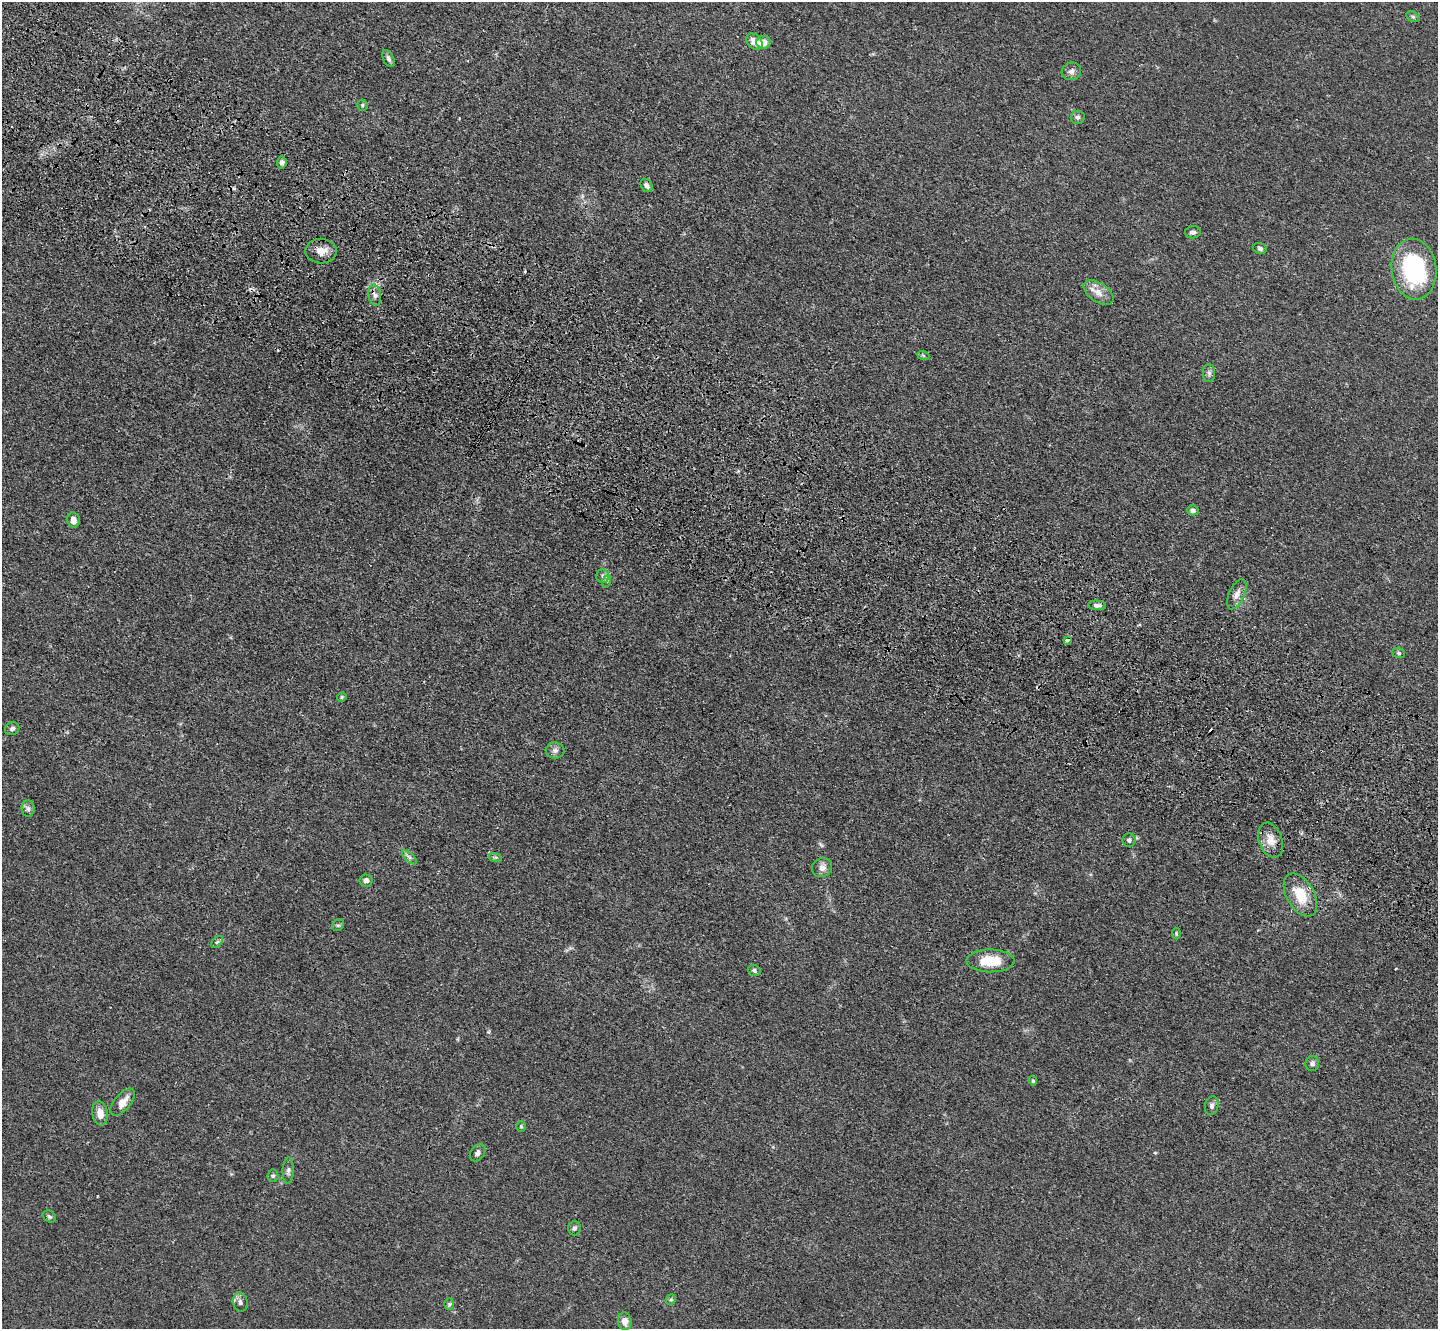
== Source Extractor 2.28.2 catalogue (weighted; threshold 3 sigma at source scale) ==
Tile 11 of 4 x 4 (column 3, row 3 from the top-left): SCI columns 2924-4359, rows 1702-3028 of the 5849 x 5918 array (HDU 1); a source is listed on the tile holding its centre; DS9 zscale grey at full resolution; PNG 1440 x 1331 px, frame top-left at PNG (2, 2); each listed source drawn as its Kron ellipse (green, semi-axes under 4 px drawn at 4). Shown black and unused: <1% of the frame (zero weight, under 3 of 4 exposures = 5% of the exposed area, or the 3 px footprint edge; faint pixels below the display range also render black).
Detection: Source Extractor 2.28.2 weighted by HDU 2 'WHT'; one run over the whole footprint, this tile lists its part. Background 0.0331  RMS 0.0043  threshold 0.0194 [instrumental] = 3 sigma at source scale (4.5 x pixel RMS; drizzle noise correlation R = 1.50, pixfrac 1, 0.05/0.05 arcsec/px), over >= 5 px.
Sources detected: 60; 4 cosmic-ray / hot-pixel residue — neither listed nor drawn; the other 56 listed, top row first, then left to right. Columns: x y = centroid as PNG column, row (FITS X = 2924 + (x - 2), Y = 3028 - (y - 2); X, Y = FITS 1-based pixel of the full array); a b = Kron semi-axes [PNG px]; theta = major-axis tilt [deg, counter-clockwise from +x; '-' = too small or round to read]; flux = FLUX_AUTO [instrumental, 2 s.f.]
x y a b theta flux
1413 17 7 4 -29 0.72
754 42 9 6 -40 4.1
763 42 7 6 - 4.7
388 58 9 5 -62 1.2
1071 71 10 8 16 1.9
362 105 5 5 - 0.8
1078 117 7 6 - 1
282 162 6 5 - 1.4
647 185 7 5 -54 1.7
1193 232 8 6 7 1.5
1260 248 7 5 -23 1.1
321 251 15 12 2 4.7
1414 269 30 22 -82 49
1098 293 17 9 -33 4.3
375 295 11 6 -81 1.8
923 355 6 4 -20 0.65
1209 373 9 6 -89 1.2
1193 510 5 5 - 1.5
73 520 7 6 - 2.1
602 576 6 6 - 1.2
607 581 6 4 70 0.74
1237 594 16 7 65 3
1097 605 9 5 -5 1.4
1067 640 4 3 - 1.7
1399 653 6 5 - 0.74
342 697 5 4 - 0.54
12 729 7 6 - 1.2
555 751 9 8 - 1.7
28 809 8 6 -90 1.2
1129 840 7 6 - 1.3
1271 840 18 11 -70 4.8
409 857 9 4 -42 1.1
495 857 7 4 -17 0.7
822 868 10 9 - 2.7
366 880 6 6 - 1.4
1300 895 23 14 -60 11
338 925 6 5 - 0.69
1176 934 6 4 -87 0.58
217 942 7 4 44 0.75
990 961 24 11 -1 11
754 971 6 5 - 1.1
1312 1064 7 7 - 1.4
1033 1081 4 4 - 0.71
122 1102 16 8 50 4.7
1212 1106 9 6 79 1.5
100 1113 12 8 -78 4
521 1127 5 4 - 0.55
478 1153 9 6 53 1.3
288 1171 13 5 89 1.4
273 1176 6 5 - 0.77
49 1217 7 5 -35 0.84
574 1228 7 6 - 1.3
671 1300 5 4 - 0.66
240 1302 10 7 -81 1.6
449 1304 6 5 - 0.69
625 1321 9 7 -82 2.4